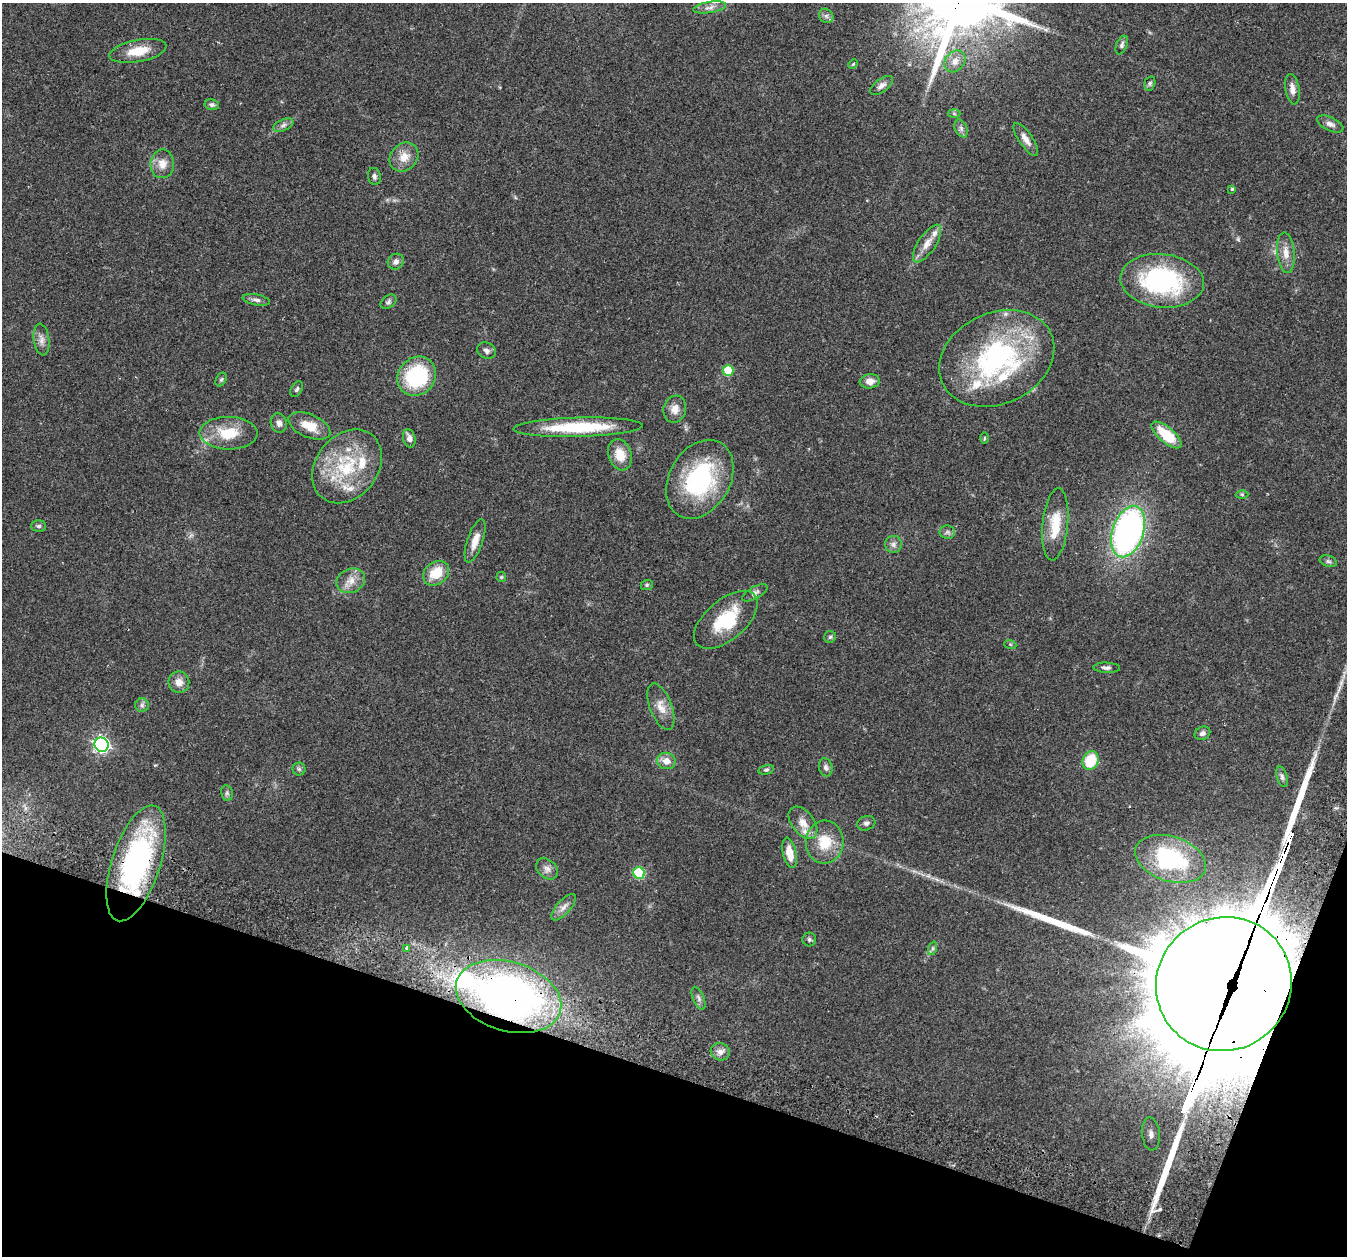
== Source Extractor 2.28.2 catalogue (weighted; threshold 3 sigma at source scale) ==
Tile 15 of 4 x 4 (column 3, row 4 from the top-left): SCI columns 2740-4084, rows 158-1411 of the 5465 x 5498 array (HDU 1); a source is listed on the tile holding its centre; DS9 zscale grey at full resolution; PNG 1349 x 1258 px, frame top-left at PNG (2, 3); each listed source drawn as its Kron ellipse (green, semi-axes under 4 px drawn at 4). Shown black and unused: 17% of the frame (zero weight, under 2 of 3 exposures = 4% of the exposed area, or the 3 px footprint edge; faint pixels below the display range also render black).
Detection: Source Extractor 2.28.2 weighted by HDU 2 'WHT'; one run over the whole footprint, this tile lists its part. Background 0.0748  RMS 0.0069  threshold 0.0311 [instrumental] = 3 sigma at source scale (4.5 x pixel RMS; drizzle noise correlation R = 1.50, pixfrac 1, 0.05/0.05 arcsec/px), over >= 5 px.
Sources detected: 101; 2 inside a brighter object's white glare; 3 long thin detections or spike segments (spike, bleed or trail) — neither listed nor drawn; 6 inside a brighter listed object's ellipse — not listed separately; the other 90 listed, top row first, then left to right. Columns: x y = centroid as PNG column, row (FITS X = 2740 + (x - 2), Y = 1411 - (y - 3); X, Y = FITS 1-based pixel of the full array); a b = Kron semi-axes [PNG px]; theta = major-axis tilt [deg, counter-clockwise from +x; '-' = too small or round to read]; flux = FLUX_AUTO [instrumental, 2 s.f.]
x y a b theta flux
710 7 16 5 9 3.9
826 16 8 6 -45 2
1122 45 10 5 67 1.9
138 51 29 11 11 14
955 61 12 9 49 6.2
853 64 5 3 - 0.71
1150 83 7 5 74 1.3
882 85 13 6 37 3.1
1292 89 15 7 -81 4.9
212 105 7 5 -12 1.8
954 113 6 4 -2 0.99
1330 124 14 7 -25 3.3
283 125 10 5 25 2.3
961 128 9 6 -64 2.3
1026 139 19 7 -56 5.3
404 157 16 13 48 8.7
162 164 14 12 88 7.8
374 176 8 6 -79 2
1232 189 4 4 - 0.88
927 244 22 8 57 7.6
1286 253 20 9 -85 7.1
396 262 8 7 - 2.7
1162 281 42 26 -6 94
256 300 14 5 -11 2.5
388 302 9 6 39 1.8
41 340 16 8 -82 4.3
486 351 9 8 - 2.5
997 358 60 45 25 130
728 370 5 5 - 26
417 376 20 18 49 55
221 380 7 5 62 1.2
870 381 10 7 6 5
297 389 8 5 57 1.4
675 409 14 11 72 5.9
279 423 10 8 -72 3.1
309 426 22 11 -23 12
578 427 65 9 1 44
228 433 29 16 -1 21
1167 435 18 7 -40 23
409 438 9 6 -76 3.6
984 438 5 3 - 0.68
620 455 16 11 -72 12
347 466 40 31 52 48
700 479 42 30 60 73
1242 494 6 4 -1 0.97
1055 524 36 12 84 19
38 526 7 5 2 1.5
947 532 8 6 -8 1.9
1128 532 26 15 71 210
475 541 22 8 71 7.7
893 544 8 8 - 2.8
1328 561 9 5 -18 1.5
436 573 14 11 38 16
501 577 5 5 - 0.82
351 581 15 12 23 7.2
647 585 6 5 - 1.1
755 593 14 6 30 2.6
726 620 38 20 40 33
830 637 6 5 - 1.2
1010 644 6 4 -19 0.9
1107 668 13 5 -2 2.2
179 682 10 10 - 5.5
142 705 7 6 - 1.8
661 707 25 11 -69 8.1
1202 733 8 6 26 2.3
101 745 7 7 - 190
1090 760 10 8 64 23
666 761 9 8 - 5.8
826 767 9 6 -77 2.2
299 769 6 6 - 1.6
766 770 8 4 13 1.2
1282 777 11 5 -74 1.9
227 793 8 6 -79 1.5
803 823 18 11 -52 8.4
866 823 9 7 19 2
825 842 21 19 84 19
789 853 15 7 -78 10
1171 859 36 22 -18 62
136 863 60 24 72 150
547 869 12 9 -42 3.9
639 873 6 5 - 41
564 907 16 7 49 4.3
809 940 7 6 - 1.6
407 948 4 3 - 2.8
933 948 7 4 72 1.3
1224 984 68 66 32 29000
509 997 54 34 -17 310
699 998 12 5 -67 2.4
720 1052 9 8 - 3.8
1151 1134 16 9 -84 6.8
Overlapping masked pixels (flux is a lower limit): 3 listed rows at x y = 136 863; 1224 984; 509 997